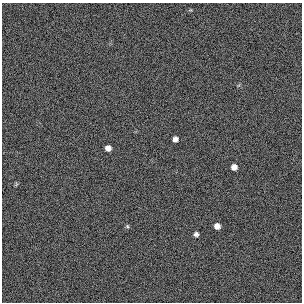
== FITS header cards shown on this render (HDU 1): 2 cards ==
NAXIS1  =                  300 / length of original image axis
NAXIS2  =                  300 / length of original image axis

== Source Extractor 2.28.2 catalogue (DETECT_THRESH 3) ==
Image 300 x 300 px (HDU 1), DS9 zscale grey, 1 PNG px = 1 image px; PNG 304 x 304 px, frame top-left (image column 1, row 300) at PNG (2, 3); no overlay
Background 384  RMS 67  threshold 200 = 3 sigma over >= 5 px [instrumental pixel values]
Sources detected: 6; all 6 listed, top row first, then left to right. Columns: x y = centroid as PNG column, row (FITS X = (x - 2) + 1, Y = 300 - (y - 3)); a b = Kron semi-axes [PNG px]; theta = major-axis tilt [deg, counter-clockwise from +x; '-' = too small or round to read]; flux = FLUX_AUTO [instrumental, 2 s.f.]
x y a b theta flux
175 139 5 5 - 20000
108 148 5 5 - 24000
234 167 6 6 - 26000
127 226 5 5 - 6200
217 226 6 5 - 27000
196 234 5 5 - 12000